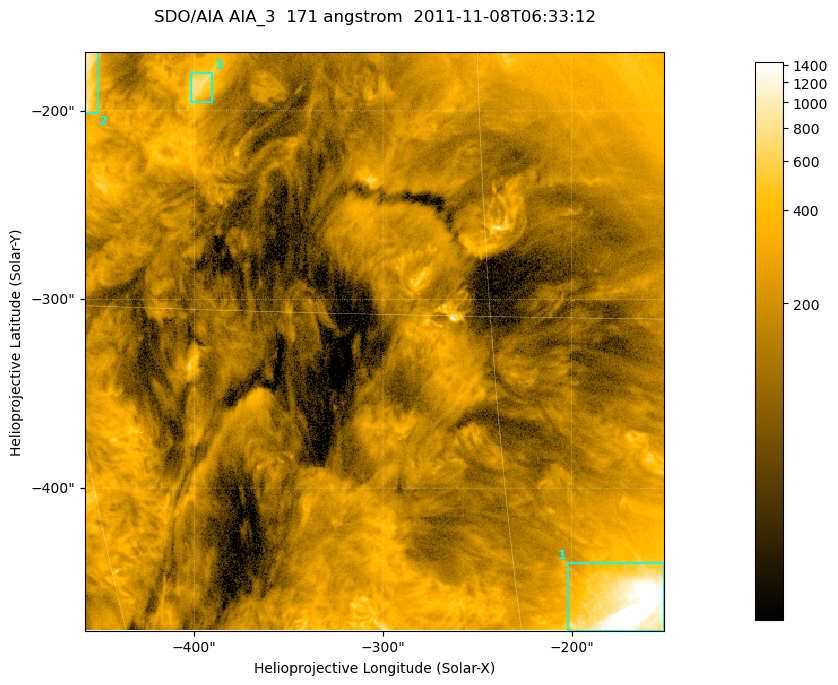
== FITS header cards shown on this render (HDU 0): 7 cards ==
TELESCOP= 'SDO/AIA '
INSTRUME= 'AIA_3   '
WAVELNTH=                  171
WAVEUNIT= 'angstrom'
DATE-OBS= '2011-11-08T06:33:12.34'
CTYPE1  = 'HPLN-TAN'
CTYPE2  = 'HPLT-TAN'

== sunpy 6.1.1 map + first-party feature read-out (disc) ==
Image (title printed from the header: SDO/AIA AIA_3  171 angstrom  2011-11-08T06:33:12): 512 x 512 px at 0.599 arcsec/px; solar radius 968 arcsec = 1615 px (partial field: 3.2% of the solar disc is inside the frame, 100% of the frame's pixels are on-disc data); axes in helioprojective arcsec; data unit not stated in the header (colour bar unlabelled)
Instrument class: DISC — disc imager (sunpy class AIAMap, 171 A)
Bright regions (active regions / flare kernels): reference = the on-disc median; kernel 5 px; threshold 5 sigma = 385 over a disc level ~159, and >= 1.15x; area >= 262 px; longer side >= 6 px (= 3.6 arcsec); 3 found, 3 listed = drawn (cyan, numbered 1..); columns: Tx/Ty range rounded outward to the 2 arcsec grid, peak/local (2 s.f.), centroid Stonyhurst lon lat
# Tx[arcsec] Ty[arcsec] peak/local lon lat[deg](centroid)
1 -202..-150 -476..-438 11 -11 -25
2 -458..-450 -202..-168 6.7 -28 -8
3 -402..-390 -196..-180 4.7 -24 -8